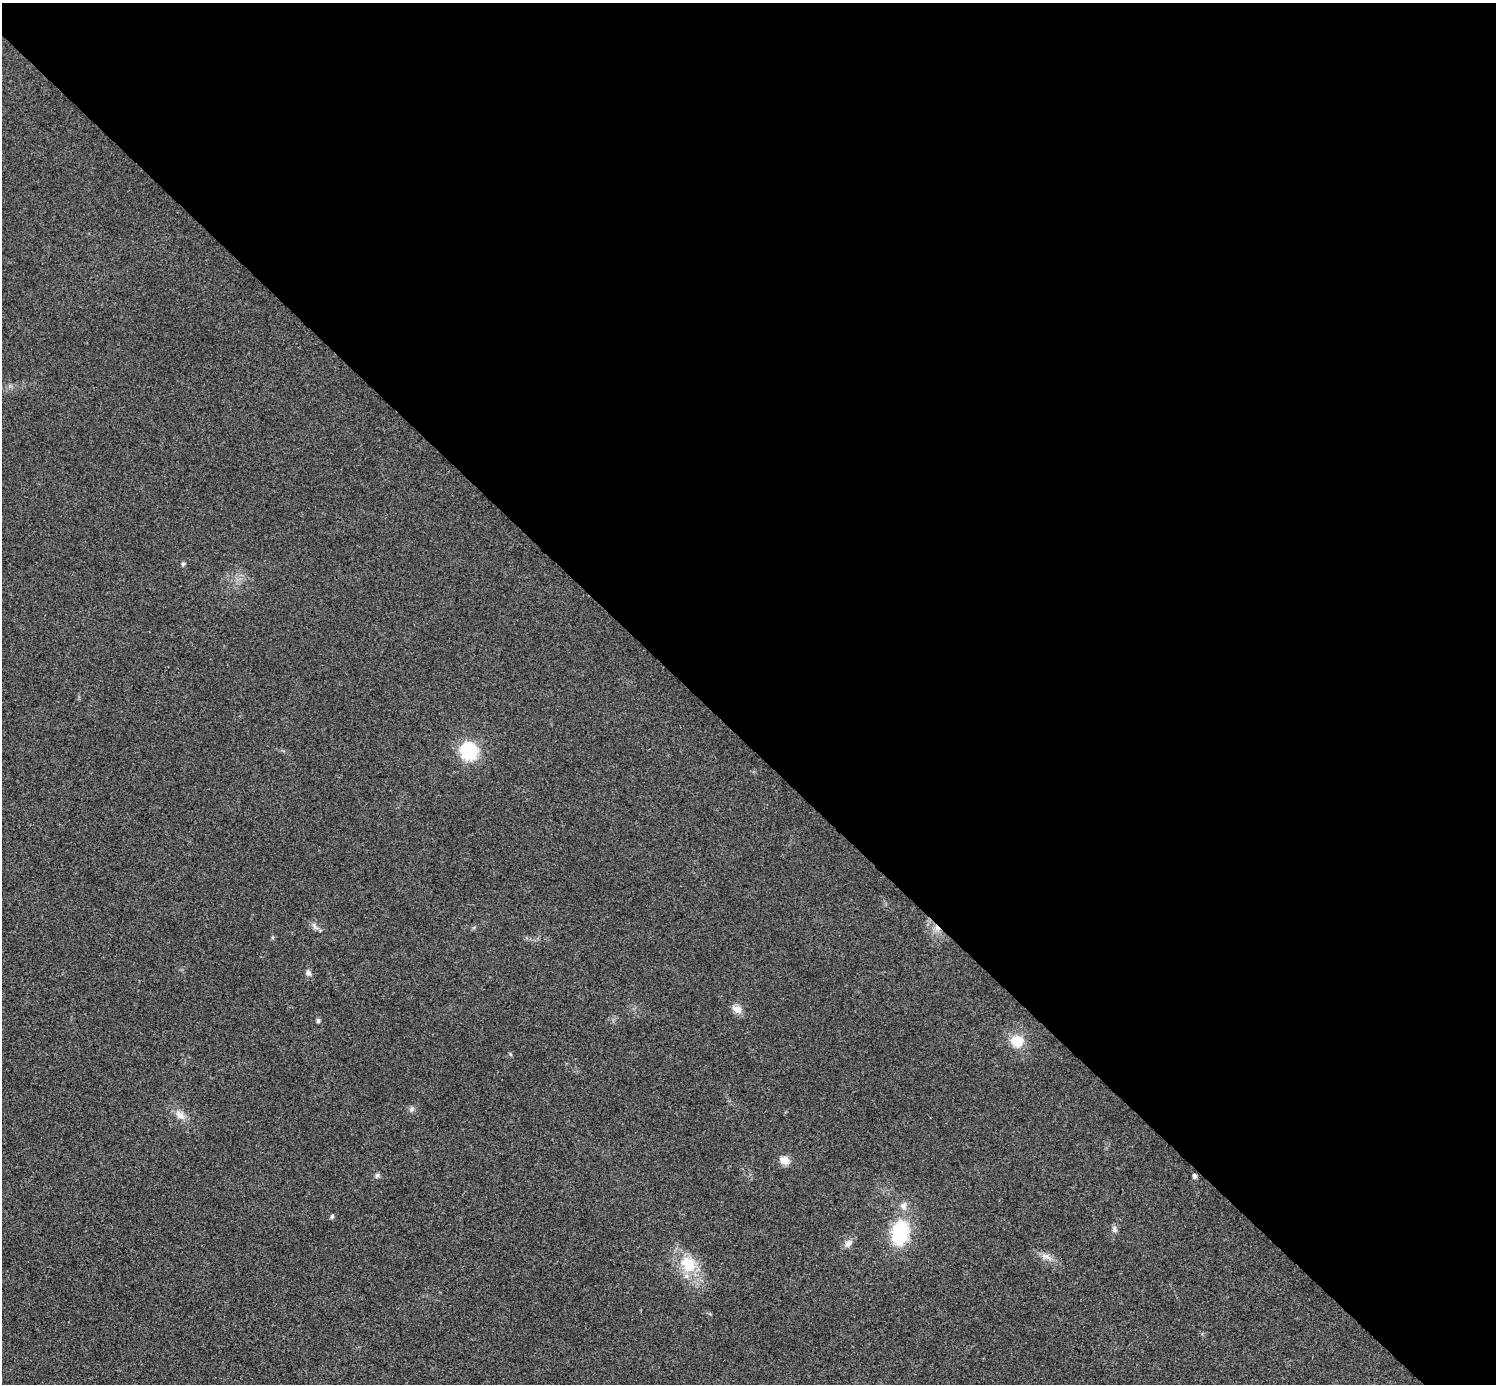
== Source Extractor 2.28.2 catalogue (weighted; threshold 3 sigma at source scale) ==
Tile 8 of 4 x 4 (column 4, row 2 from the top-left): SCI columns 4487-5980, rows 3063-4444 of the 5983 x 5983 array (HDU 1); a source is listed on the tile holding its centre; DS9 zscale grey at full resolution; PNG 1498 x 1386 px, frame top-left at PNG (2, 3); no overlay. Shown black and unused: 54% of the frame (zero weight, under 3 of 4 exposures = <1% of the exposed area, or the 3 px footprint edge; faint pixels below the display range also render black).
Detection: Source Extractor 2.28.2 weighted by HDU 2 'WHT'; one run over the whole footprint, this tile lists its part. Background 0.0219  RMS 0.0055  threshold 0.0249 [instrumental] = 3 sigma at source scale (4.5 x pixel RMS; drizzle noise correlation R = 1.50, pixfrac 1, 0.05/0.05 arcsec/px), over >= 5 px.
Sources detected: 21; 1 cosmic-ray / hot-pixel residue — not listed; the other 20 listed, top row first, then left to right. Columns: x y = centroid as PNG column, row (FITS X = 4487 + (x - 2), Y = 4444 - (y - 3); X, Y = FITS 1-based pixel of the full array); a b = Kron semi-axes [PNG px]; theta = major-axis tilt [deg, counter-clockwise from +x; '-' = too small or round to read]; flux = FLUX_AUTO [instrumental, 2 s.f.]
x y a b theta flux
183 564 6 5 - 0.92
469 751 19 17 -61 27
315 926 13 5 -51 2
308 973 9 6 -67 2
737 1009 14 10 -26 4.3
318 1020 5 4 - 1.4
1017 1041 15 13 -21 12
510 1054 6 3 -71 0.65
411 1109 8 6 53 1.6
180 1115 16 10 -42 5.3
784 1160 13 10 -27 5
377 1175 7 6 - 1.5
1195 1176 5 4 - 1.9
903 1206 12 9 84 3.7
332 1216 5 5 - 1.2
1114 1229 9 7 -74 1.9
900 1233 24 17 82 39
848 1243 12 8 49 3.2
1046 1257 18 8 -24 4.3
688 1264 22 18 -51 20